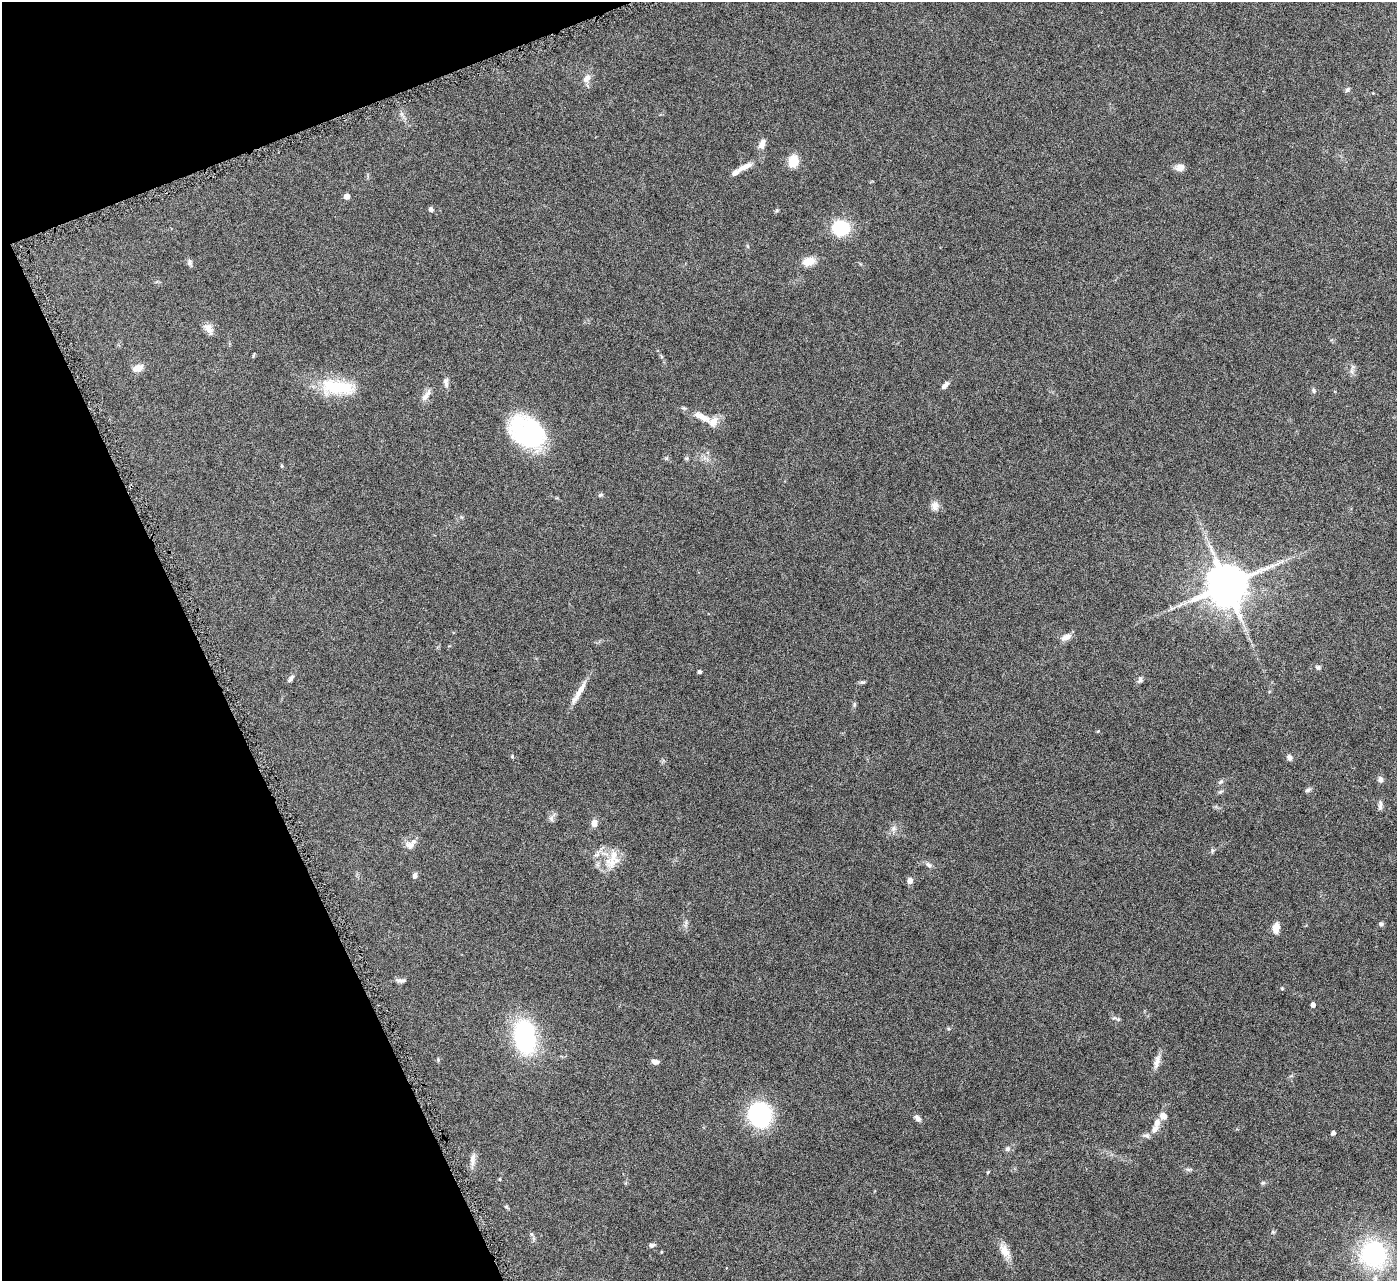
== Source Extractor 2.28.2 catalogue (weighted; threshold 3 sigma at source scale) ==
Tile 5 of 4 x 4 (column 1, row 2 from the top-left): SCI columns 3-1397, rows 2851-4129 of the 5582 x 5570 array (HDU 1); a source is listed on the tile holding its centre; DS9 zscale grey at full resolution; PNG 1399 x 1283 px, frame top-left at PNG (2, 2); no overlay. Shown black and unused: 19% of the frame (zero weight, under 4 of 8 exposures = <1% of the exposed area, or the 3 px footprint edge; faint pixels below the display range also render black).
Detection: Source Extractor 2.28.2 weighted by HDU 2 'WHT'; one run over the whole footprint, this tile lists its part. Background 0.106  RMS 0.0064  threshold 0.0264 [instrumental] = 3 sigma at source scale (4.09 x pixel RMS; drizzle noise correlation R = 1.36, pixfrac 0.8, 0.05/0.05 arcsec/px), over >= 5 px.
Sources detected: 77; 1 long thin detection or spike segment (spike, bleed or trail) — not listed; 4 inside a brighter listed object's ellipse — not listed separately; the other 72 listed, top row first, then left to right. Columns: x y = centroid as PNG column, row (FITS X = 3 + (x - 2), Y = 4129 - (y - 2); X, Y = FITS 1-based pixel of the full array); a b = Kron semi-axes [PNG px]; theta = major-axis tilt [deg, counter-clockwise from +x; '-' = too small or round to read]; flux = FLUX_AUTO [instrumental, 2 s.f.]
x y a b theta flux
587 78 13 8 57 3.6
762 144 12 7 65 3.4
793 161 12 10 80 9.2
745 167 21 6 25 5.1
1180 167 10 8 14 3.7
347 196 5 4 - 3.8
431 209 6 5 - 1.3
841 228 17 14 -6 24
809 261 15 9 16 6.6
189 262 8 6 -81 1.5
208 328 14 9 -57 3.7
138 368 12 7 24 4.8
446 382 13 6 -87 2.2
945 385 10 5 47 2.3
338 387 47 16 -9 25
1314 390 7 3 -81 0.88
425 397 14 7 55 3.3
702 417 24 8 -29 7.4
527 432 33 25 -36 77
687 458 6 4 72 0.83
600 495 6 5 - 0.91
935 506 12 10 -89 3.4
1211 547 7 4 -70 1.5
1226 585 11 11 - 2200
1066 637 12 7 26 3.8
1318 667 6 6 - 1.1
699 672 4 4 - 1
291 679 11 4 52 1.6
1140 680 8 6 67 1.4
862 682 7 5 -10 0.87
579 693 36 6 59 6.3
854 704 7 4 82 0.89
1098 731 4 3 - 0.52
512 756 5 4 - 0.6
1289 757 8 6 -66 1.9
1380 779 8 6 -72 1.9
1221 782 7 4 20 1.1
1308 790 7 5 15 1.5
1221 791 7 4 20 0.87
1380 805 13 5 84 1.8
551 818 9 5 -83 1.7
594 823 9 7 85 3.1
894 829 8 6 83 1.8
410 845 12 9 8 3.6
597 855 7 4 19 1.4
614 862 25 11 35 8.1
929 865 9 6 -38 1.8
415 875 7 5 80 1.7
910 880 7 6 - 2.7
1381 924 6 5 - 1.1
1276 928 10 6 80 5.7
400 980 14 5 -6 1.8
1313 1005 4 4 - 2.3
525 1036 28 17 -81 74
1157 1061 17 7 73 3.8
655 1062 8 5 -21 2.5
760 1114 20 18 -77 63
1163 1116 9 7 -50 3.6
918 1118 9 6 -52 2.1
1155 1129 12 8 57 3.7
1333 1133 4 4 - 2
1007 1149 7 6 - 1.5
473 1159 15 7 79 3.2
1188 1169 7 4 -19 0.98
988 1172 5 3 - 0.54
500 1179 5 3 - 0.5
1263 1183 6 5 - 0.9
1273 1232 6 4 -18 0.7
531 1234 6 4 -71 0.95
652 1245 7 6 - 1.3
1005 1251 18 11 -59 6.2
1373 1254 28 26 -58 62
Unlisted compact peaks at least as high as the median listed source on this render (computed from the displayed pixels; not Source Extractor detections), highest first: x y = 1212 850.